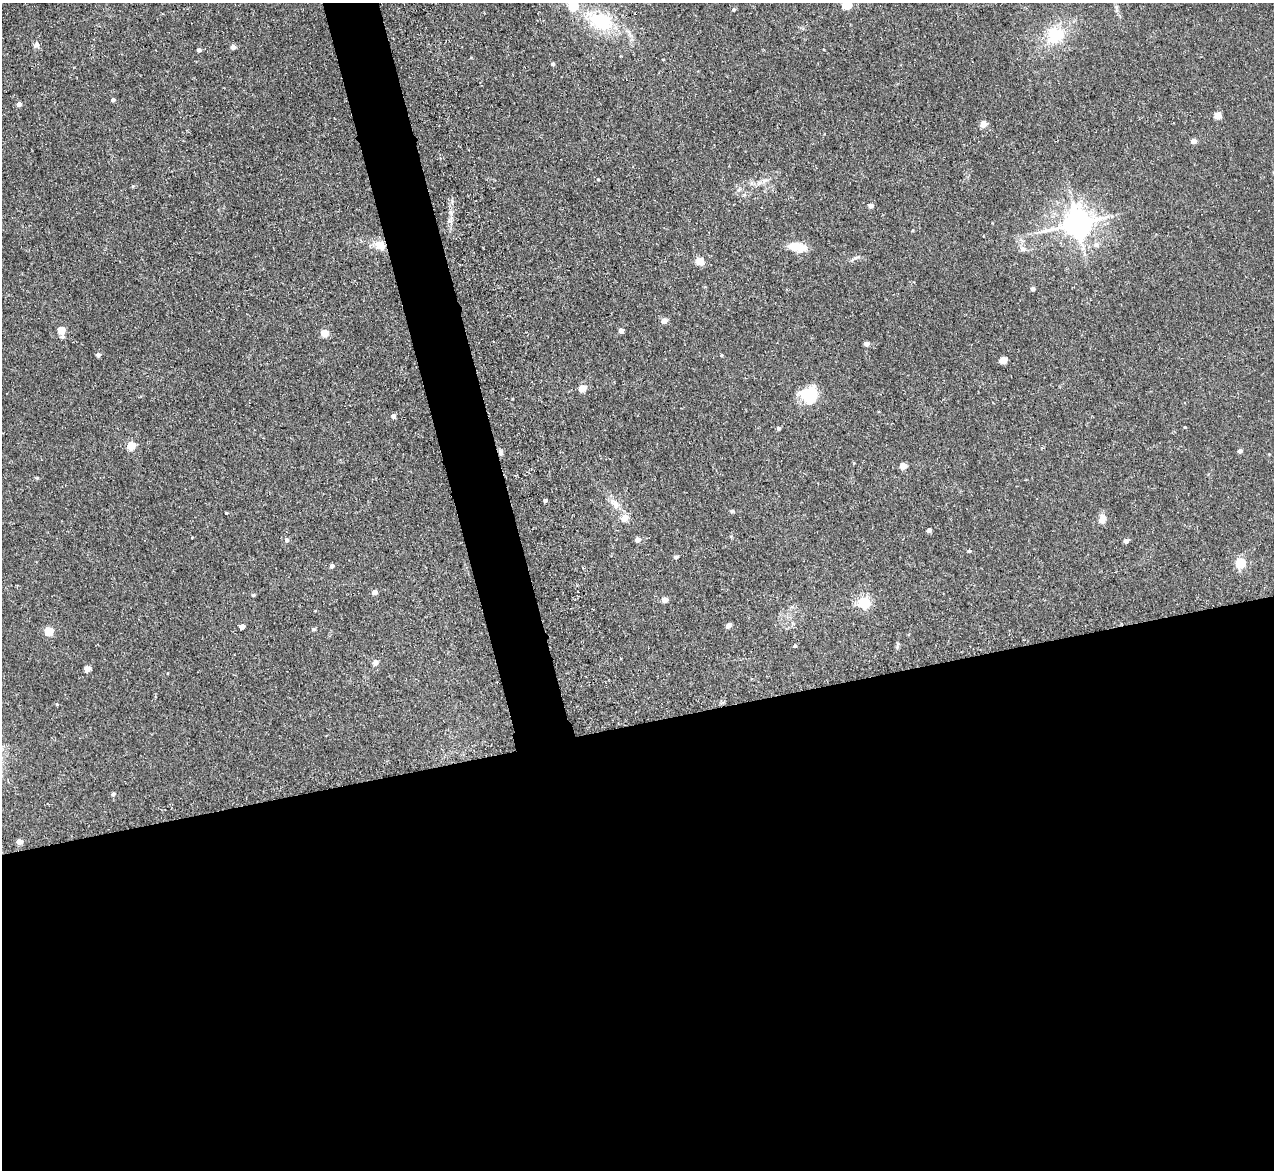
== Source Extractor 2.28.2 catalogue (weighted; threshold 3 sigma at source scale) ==
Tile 15 of 4 x 4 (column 3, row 4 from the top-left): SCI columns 2551-3822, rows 135-1302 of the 5154 x 5095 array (HDU 1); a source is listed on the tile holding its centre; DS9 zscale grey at full resolution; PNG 1276 x 1172 px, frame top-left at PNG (2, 3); no overlay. Shown black and unused: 41% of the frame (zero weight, under 3 of 5 exposures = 3% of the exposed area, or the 3 px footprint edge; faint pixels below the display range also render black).
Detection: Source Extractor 2.28.2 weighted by HDU 2 'WHT'; one run over the whole footprint, this tile lists its part. Background 0.0273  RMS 0.005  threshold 0.0226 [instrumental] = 3 sigma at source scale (4.5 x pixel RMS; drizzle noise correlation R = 1.50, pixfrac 1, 0.05/0.05 arcsec/px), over >= 5 px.
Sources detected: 72; all 72 listed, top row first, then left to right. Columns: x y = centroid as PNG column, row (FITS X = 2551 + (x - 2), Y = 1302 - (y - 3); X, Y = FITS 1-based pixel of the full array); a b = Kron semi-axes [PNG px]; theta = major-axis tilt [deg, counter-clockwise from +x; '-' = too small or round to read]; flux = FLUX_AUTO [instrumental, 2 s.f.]
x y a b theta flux
847 5 5 5 - 28
573 6 5 5 - 17
1116 7 6 5 - 1.1
734 9 4 4 - 0.8
601 21 31 20 -23 27
630 34 9 3 -45 1.4
1055 35 22 19 38 18
37 45 8 6 84 1.6
233 47 4 4 - 2.9
199 50 4 4 - 1.1
553 64 4 3 - 0.99
113 100 5 4 - 1.1
19 104 5 4 - 1.9
1217 115 5 4 - 9.6
984 124 5 4 - 6.1
1194 141 5 4 - 3.6
598 180 4 3 - 0.39
764 181 11 6 22 2.3
133 186 5 3 - 0.48
871 206 5 4 - 2.1
1077 223 9 8 - 790
380 245 16 12 -31 5.7
1096 245 8 7 - 1.9
797 247 19 7 -11 11
1023 249 8 6 -7 1.6
855 258 8 4 19 1
700 261 5 5 - 13
1033 289 4 4 - 1.7
664 321 5 4 - 4.5
61 330 5 5 - 11
621 330 4 4 - 3.5
324 333 5 4 - 10
866 344 4 4 - 2.8
98 355 4 4 - 1.6
722 355 4 3 - 0.48
1003 360 5 4 - 9.7
582 388 5 4 - 9.7
809 395 19 18 - 16
393 416 5 5 - 1.4
779 428 5 4 - 0.9
131 446 5 5 - 16
1240 451 5 4 - 1.8
500 453 9 4 89 1.2
1269 454 4 3 - 0.37
903 466 5 4 - 7.5
545 500 4 3 - 1.4
615 504 16 9 -50 4.7
732 511 5 4 - 0.89
226 513 3 2 - 0.43
624 518 6 5 - 7.2
1103 519 11 8 86 3.4
929 530 4 4 - 1.7
638 539 5 4 - 3.7
287 540 5 5 - 1.5
1126 541 4 4 - 2.3
969 551 4 4 - 0.76
676 557 5 4 - 1.1
1240 563 5 5 - 30
332 566 4 4 - 1.7
374 592 4 4 - 3.7
253 595 5 4 - 0.55
664 600 4 4 - 5.6
864 603 6 5 - 63
728 625 5 4 - 3
242 626 4 4 - 2.7
313 629 4 4 - 1
48 631 5 5 - 18
795 646 4 4 - 0.73
375 663 8 7 - 1.9
87 669 5 4 - 6
113 794 5 4 - 1.2
19 842 4 4 - 5.5
Overlapping masked pixels (flux is a lower limit): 1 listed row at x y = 380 245
Isophote crosses this tile's border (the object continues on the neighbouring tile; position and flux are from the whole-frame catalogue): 2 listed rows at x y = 847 5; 573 6
Unlisted compact peaks at least as high as the median listed source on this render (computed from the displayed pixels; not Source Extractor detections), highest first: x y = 37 478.